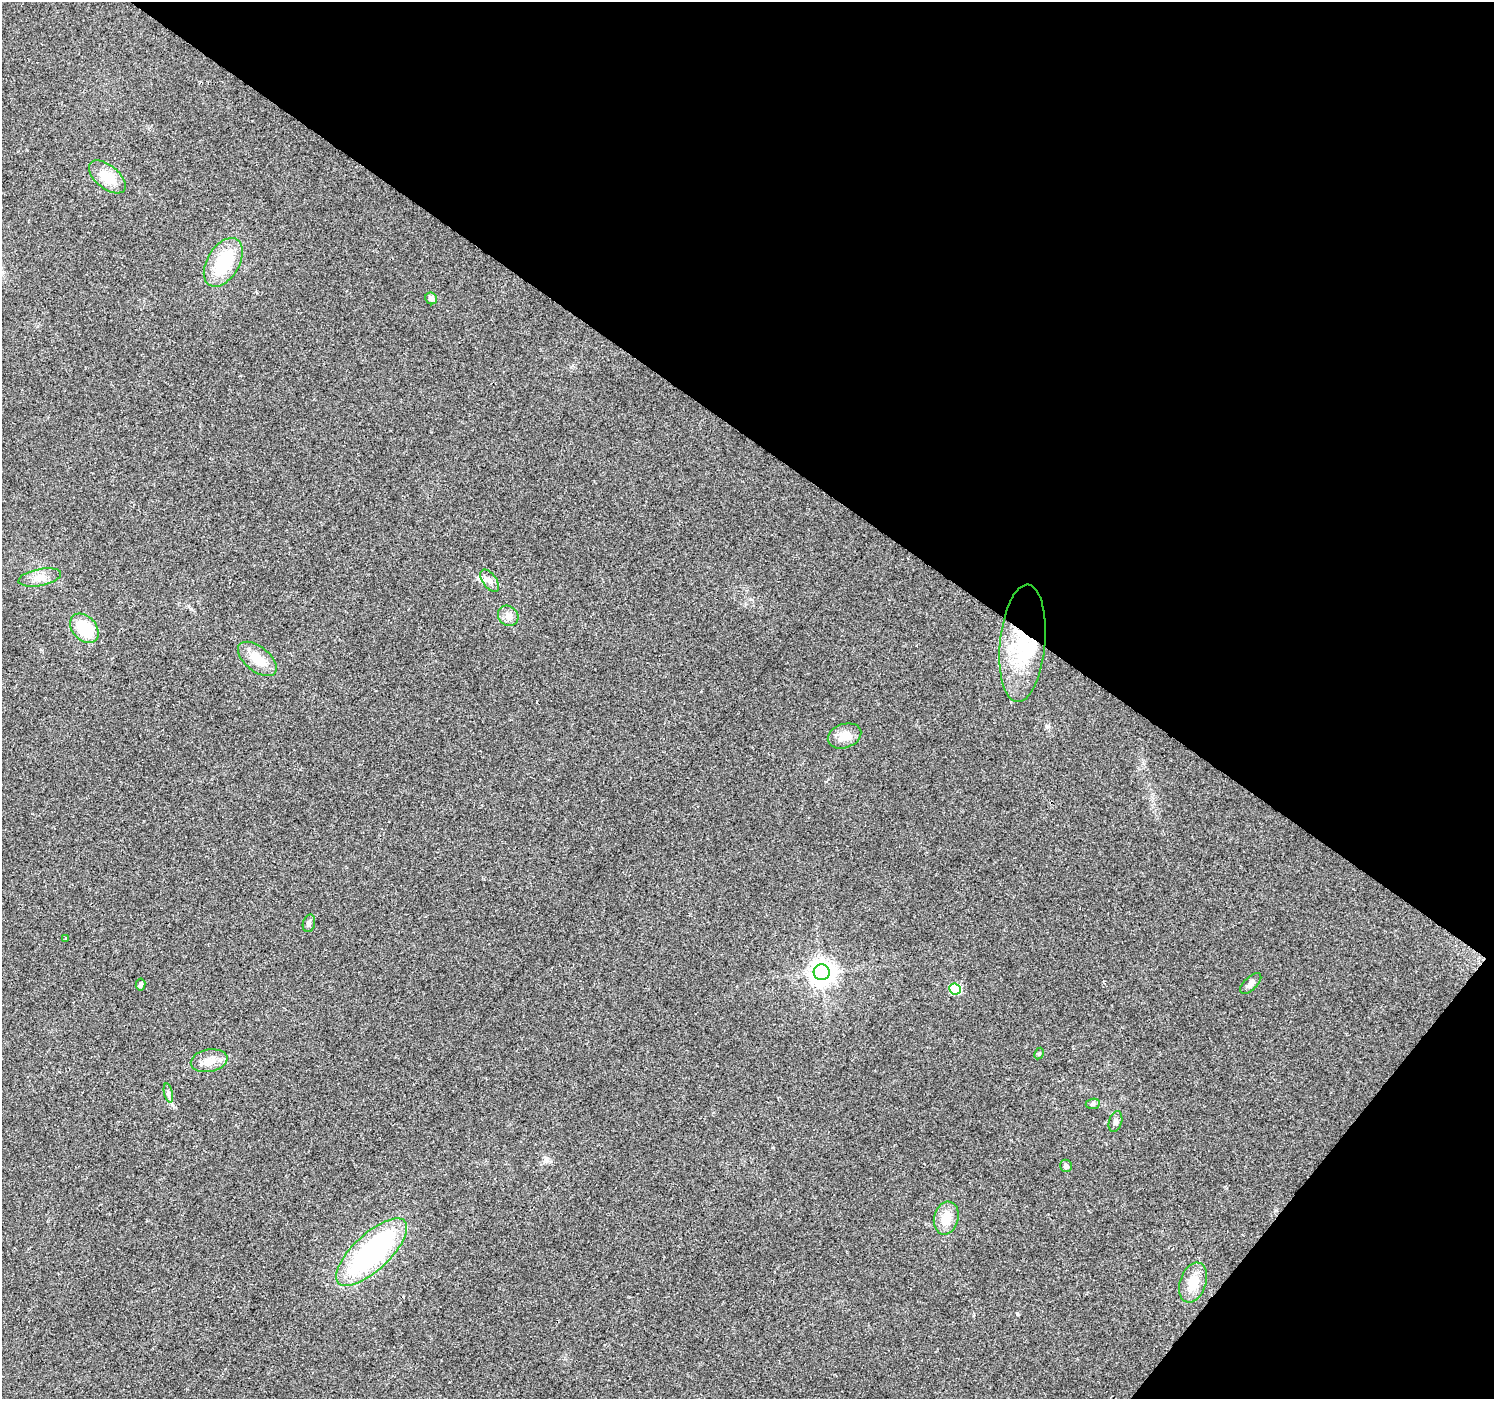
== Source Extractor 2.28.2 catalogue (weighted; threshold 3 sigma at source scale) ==
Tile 8 of 4 x 4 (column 4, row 2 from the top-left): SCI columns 4477-5968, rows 2973-4369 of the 5973 x 6011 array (HDU 1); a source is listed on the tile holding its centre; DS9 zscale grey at full resolution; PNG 1496 x 1401 px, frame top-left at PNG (2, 2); each listed source drawn as its Kron ellipse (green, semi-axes under 4 px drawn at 4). Shown black and unused: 35% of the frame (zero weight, under 2 of 3 exposures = <1% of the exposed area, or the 3 px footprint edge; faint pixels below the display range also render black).
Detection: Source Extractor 2.28.2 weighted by HDU 2 'WHT'; one run over the whole footprint, this tile lists its part. Background 0.0862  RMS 0.0092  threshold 0.0414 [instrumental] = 3 sigma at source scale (4.5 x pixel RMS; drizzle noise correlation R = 1.50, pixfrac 1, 0.0396/0.0396 arcsec/px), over >= 5 px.
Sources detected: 27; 1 inside a brighter object's white glare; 1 cosmic-ray / hot-pixel residue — neither listed nor drawn; the other 25 listed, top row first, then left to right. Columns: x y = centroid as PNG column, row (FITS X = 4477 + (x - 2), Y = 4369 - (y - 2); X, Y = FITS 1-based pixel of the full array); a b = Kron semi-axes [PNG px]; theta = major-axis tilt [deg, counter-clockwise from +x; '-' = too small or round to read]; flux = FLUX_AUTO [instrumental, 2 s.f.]
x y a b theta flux
107 177 22 11 -39 21
223 262 27 16 59 46
431 298 6 5 - 4.3
40 577 21 8 11 9.1
490 581 13 7 -54 4.7
508 616 11 9 -44 5.5
84 628 17 12 -48 34
1022 643 59 22 85 72
257 659 23 12 -38 17
844 736 17 12 19 13
309 923 9 6 75 2.6
66 938 3 2 - 0.82
822 972 8 8 - 780
1251 983 13 6 44 4.7
141 984 6 5 - 2.2
955 989 6 5 - 58
1039 1054 6 4 62 1.5
209 1061 18 11 10 11
168 1093 10 4 -77 2.3
1093 1104 7 5 7 1.8
1115 1122 11 6 74 3
1066 1166 6 6 - 2.7
946 1218 16 12 76 15
372 1252 45 18 43 180
1193 1282 20 13 71 18
Overlapping masked pixels (flux is a lower limit): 1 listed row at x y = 1022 643
Unlisted compact peaks at least as high as the median listed source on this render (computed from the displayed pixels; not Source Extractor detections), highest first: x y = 1017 1314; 1046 726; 545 1160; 191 609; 750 599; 773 1147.